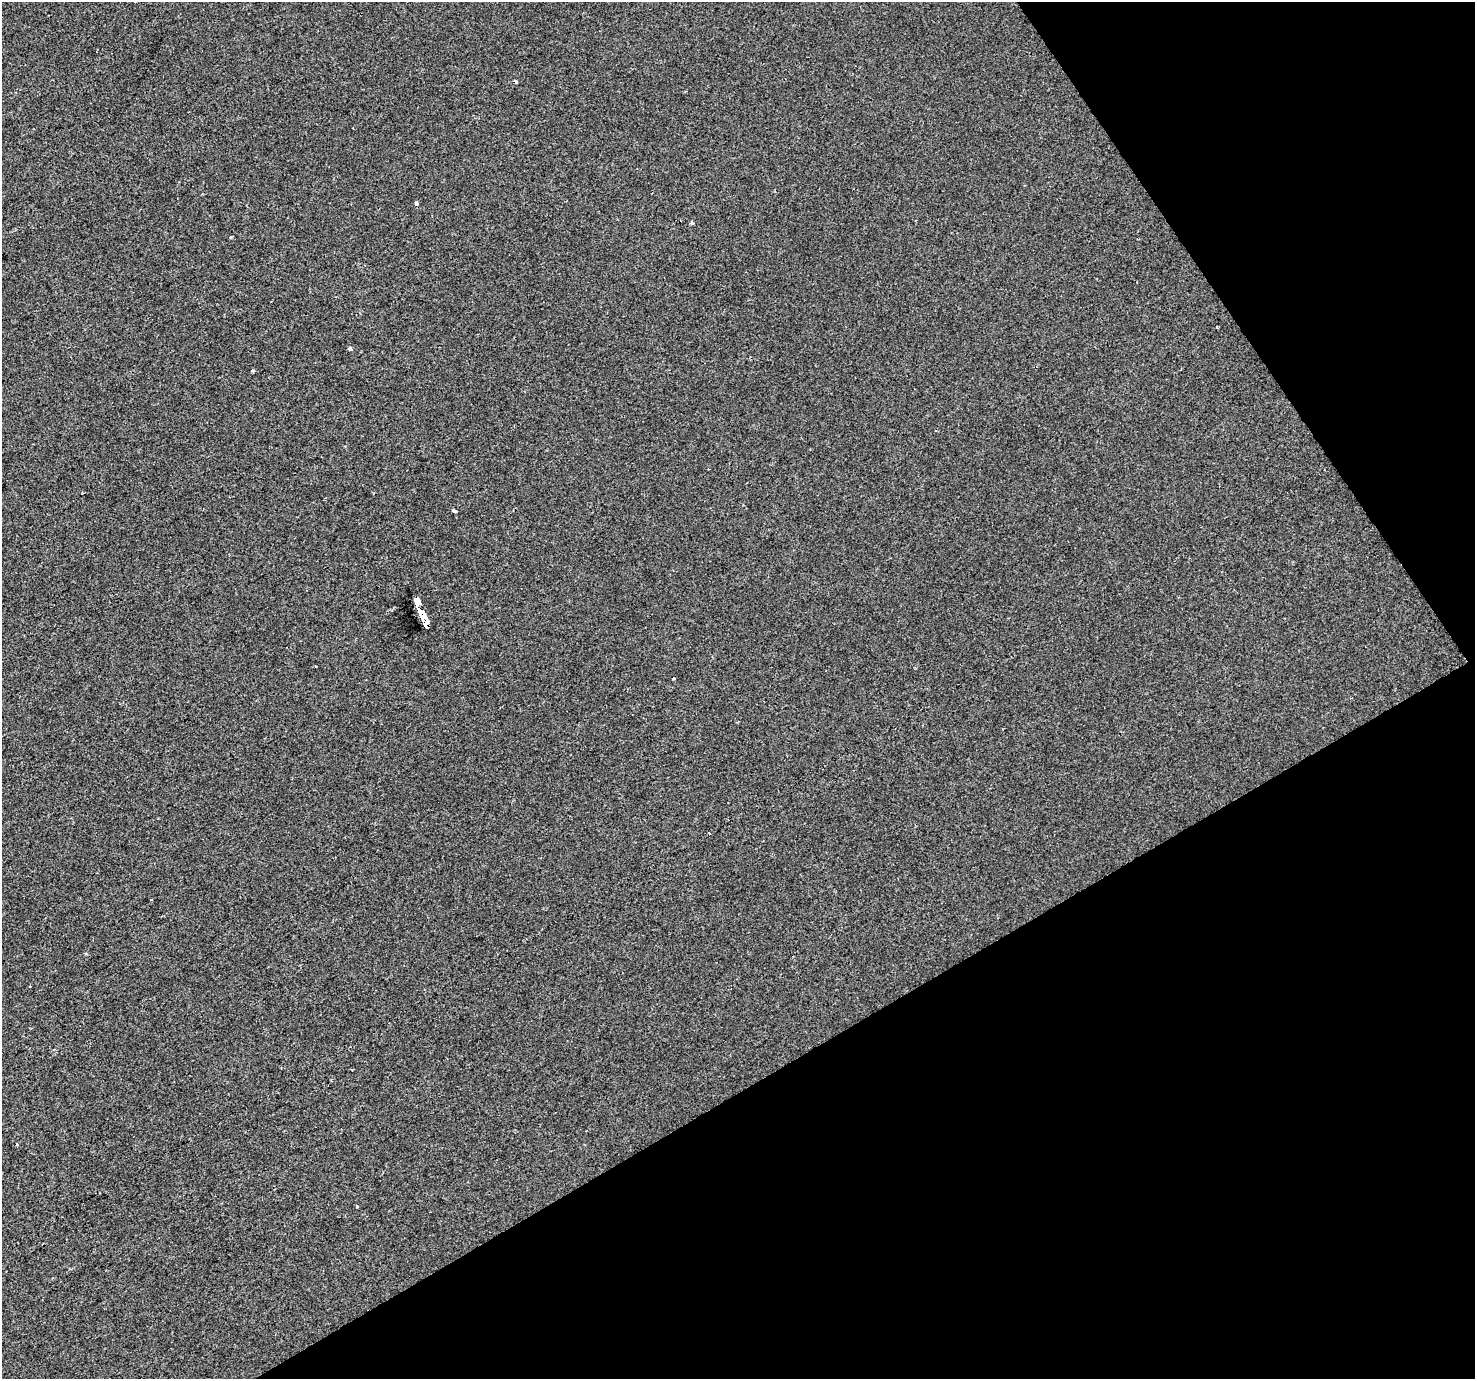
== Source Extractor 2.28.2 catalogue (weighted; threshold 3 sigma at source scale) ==
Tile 12 of 4 x 4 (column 4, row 3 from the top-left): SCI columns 4422-5894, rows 1557-2933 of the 5894 x 5806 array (HDU 1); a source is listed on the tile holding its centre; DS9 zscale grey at full resolution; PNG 1477 x 1381 px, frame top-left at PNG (2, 2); no overlay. Shown black and unused: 29% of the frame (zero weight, under 2 of 3 exposures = <1% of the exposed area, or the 3 px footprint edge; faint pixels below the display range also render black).
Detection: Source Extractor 2.28.2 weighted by HDU 2 'WHT'; one run over the whole footprint, this tile lists its part. Background -5.05e-04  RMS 0.0042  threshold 0.0188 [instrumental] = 3 sigma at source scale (4.5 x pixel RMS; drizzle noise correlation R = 1.50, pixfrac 1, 0.0396/0.0396 arcsec/px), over >= 5 px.
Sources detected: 15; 3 cosmic-ray / hot-pixel residue — not listed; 1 inside a brighter listed object's ellipse — not listed separately; the other 11 listed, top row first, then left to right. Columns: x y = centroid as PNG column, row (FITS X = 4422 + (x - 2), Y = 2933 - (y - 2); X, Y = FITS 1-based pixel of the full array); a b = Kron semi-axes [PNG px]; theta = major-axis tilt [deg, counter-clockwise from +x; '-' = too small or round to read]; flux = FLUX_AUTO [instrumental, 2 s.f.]
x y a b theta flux
416 203 4 3 - 0.83
692 222 5 3 - 0.51
350 348 4 3 - 1.4
252 371 4 3 - 0.5
83 493 3 2 - 0.31
454 511 4 3 - 2.1
417 601 7 4 -75 150
421 611 7 4 -63 150
426 623 6 4 -67 150
673 678 3 3 - 0.42
357 1206 3 3 - 0.45
Overlapping masked pixels (flux is a lower limit): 2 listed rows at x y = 421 611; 426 623